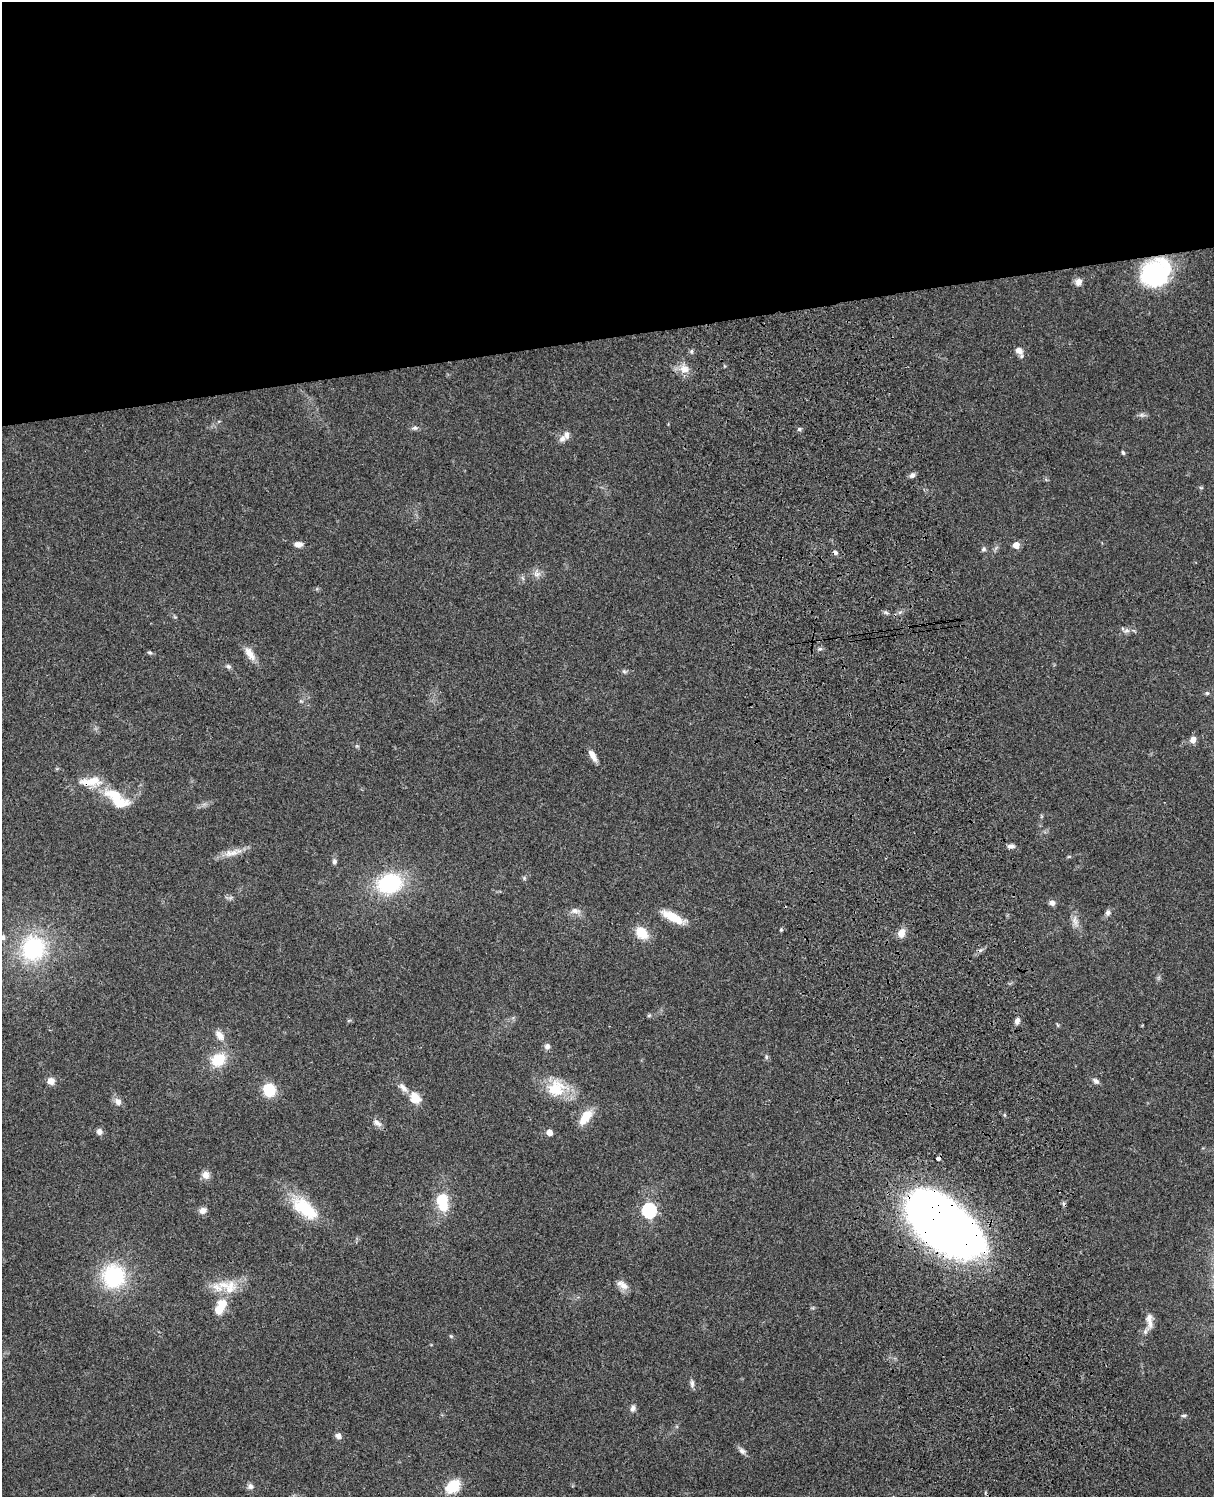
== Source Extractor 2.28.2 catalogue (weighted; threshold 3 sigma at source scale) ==
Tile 2 of 4 x 3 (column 2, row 1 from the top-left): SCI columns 1333-2544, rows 3269-4763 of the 5087 x 4927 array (HDU 1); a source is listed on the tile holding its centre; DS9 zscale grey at full resolution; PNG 1216 x 1499 px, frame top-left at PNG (2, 2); no overlay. Shown black and unused: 23% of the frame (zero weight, under 3 of 4 exposures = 6% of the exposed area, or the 3 px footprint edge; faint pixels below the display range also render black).
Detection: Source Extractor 2.28.2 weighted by HDU 2 'WHT'; one run over the whole footprint, this tile lists its part. Background 0.0986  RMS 0.0064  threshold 0.0289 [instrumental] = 3 sigma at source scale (4.5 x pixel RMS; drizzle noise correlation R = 1.50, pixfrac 1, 0.05/0.05 arcsec/px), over >= 5 px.
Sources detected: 86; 4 inside a brighter listed object's ellipse — not listed separately; the other 82 listed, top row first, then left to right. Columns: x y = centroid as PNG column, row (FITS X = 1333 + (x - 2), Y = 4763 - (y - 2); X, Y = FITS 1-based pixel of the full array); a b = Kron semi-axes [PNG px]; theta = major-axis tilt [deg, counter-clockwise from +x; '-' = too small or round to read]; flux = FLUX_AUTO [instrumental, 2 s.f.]
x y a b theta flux
1156 273 26 21 32 83
1078 282 10 8 73 3.6
691 351 6 4 88 1
1019 351 9 7 -40 4.3
684 369 13 12 - 6.4
1142 415 9 4 0 1.6
415 428 10 5 0 1.6
799 429 6 5 - 1.2
562 439 8 7 - 3.1
1123 453 6 4 -63 0.95
912 475 7 6 - 2.2
298 544 9 6 -1 3.8
1016 545 5 5 - 7.7
983 549 7 6 - 1.3
835 552 6 5 - 1.5
537 574 12 5 11 2.8
900 612 7 4 18 1.3
886 613 7 4 -20 1.2
1126 631 11 4 5 2
819 649 7 4 0 1.2
150 653 7 4 -8 1
250 654 20 9 -57 6.4
228 666 7 6 - 1.5
624 671 7 4 -2 1.1
1207 693 5 5 - 0.96
1193 739 8 7 - 3.7
593 756 16 6 -61 4.4
117 799 40 17 -36 25
1011 846 10 6 3 2.1
233 853 25 8 24 7.3
334 862 7 5 89 1.9
524 878 6 5 - 0.98
389 883 23 18 13 56
1052 903 8 7 - 2.3
575 911 14 8 -10 3.5
1108 913 8 7 - 2.1
673 917 27 9 -28 14
1075 921 18 7 -78 4.5
781 930 5 4 - 0.74
642 933 12 9 -39 15
901 933 12 9 76 4.9
3 937 7 6 - 1.9
33 948 25 24 - 62
649 1015 5 4 - 0.91
349 1020 6 4 19 0.8
1017 1021 7 6 - 2.8
220 1035 16 9 -52 5.1
547 1046 7 7 - 2.3
766 1057 8 4 -82 1.1
218 1060 16 13 31 18
51 1081 8 7 - 4.8
1096 1081 10 6 -39 2.1
403 1087 15 8 -44 4
556 1088 26 22 10 21
269 1090 12 11 - 19
415 1098 16 13 -55 9
118 1102 10 9 - 3.5
1004 1115 5 3 - 0.76
585 1117 21 10 53 11
377 1123 13 7 -37 3.2
99 1132 7 7 - 2.8
549 1132 5 4 - 6.3
938 1159 4 3 - 12
205 1175 10 9 - 4.1
442 1202 23 14 -78 18
305 1208 37 17 -39 29
203 1210 9 7 20 3.5
649 1211 7 6 - 100
945 1226 71 36 -40 610
114 1276 23 22 - 53
224 1285 19 10 -13 9.2
624 1286 15 9 -19 4.7
220 1307 22 12 64 13
1149 1320 24 8 -87 5.8
451 1336 6 4 -44 0.81
692 1384 11 6 -89 2
633 1408 9 6 81 2.1
1184 1416 7 4 -4 1.1
338 1436 8 7 - 2.4
742 1451 11 7 -44 2.5
251 1486 8 7 - 2.2
453 1486 14 10 39 20
Overlapping masked pixels (flux is a lower limit): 2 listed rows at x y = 1156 273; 945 1226
Isophote crosses this tile's border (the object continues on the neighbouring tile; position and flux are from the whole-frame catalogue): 1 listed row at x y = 3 937